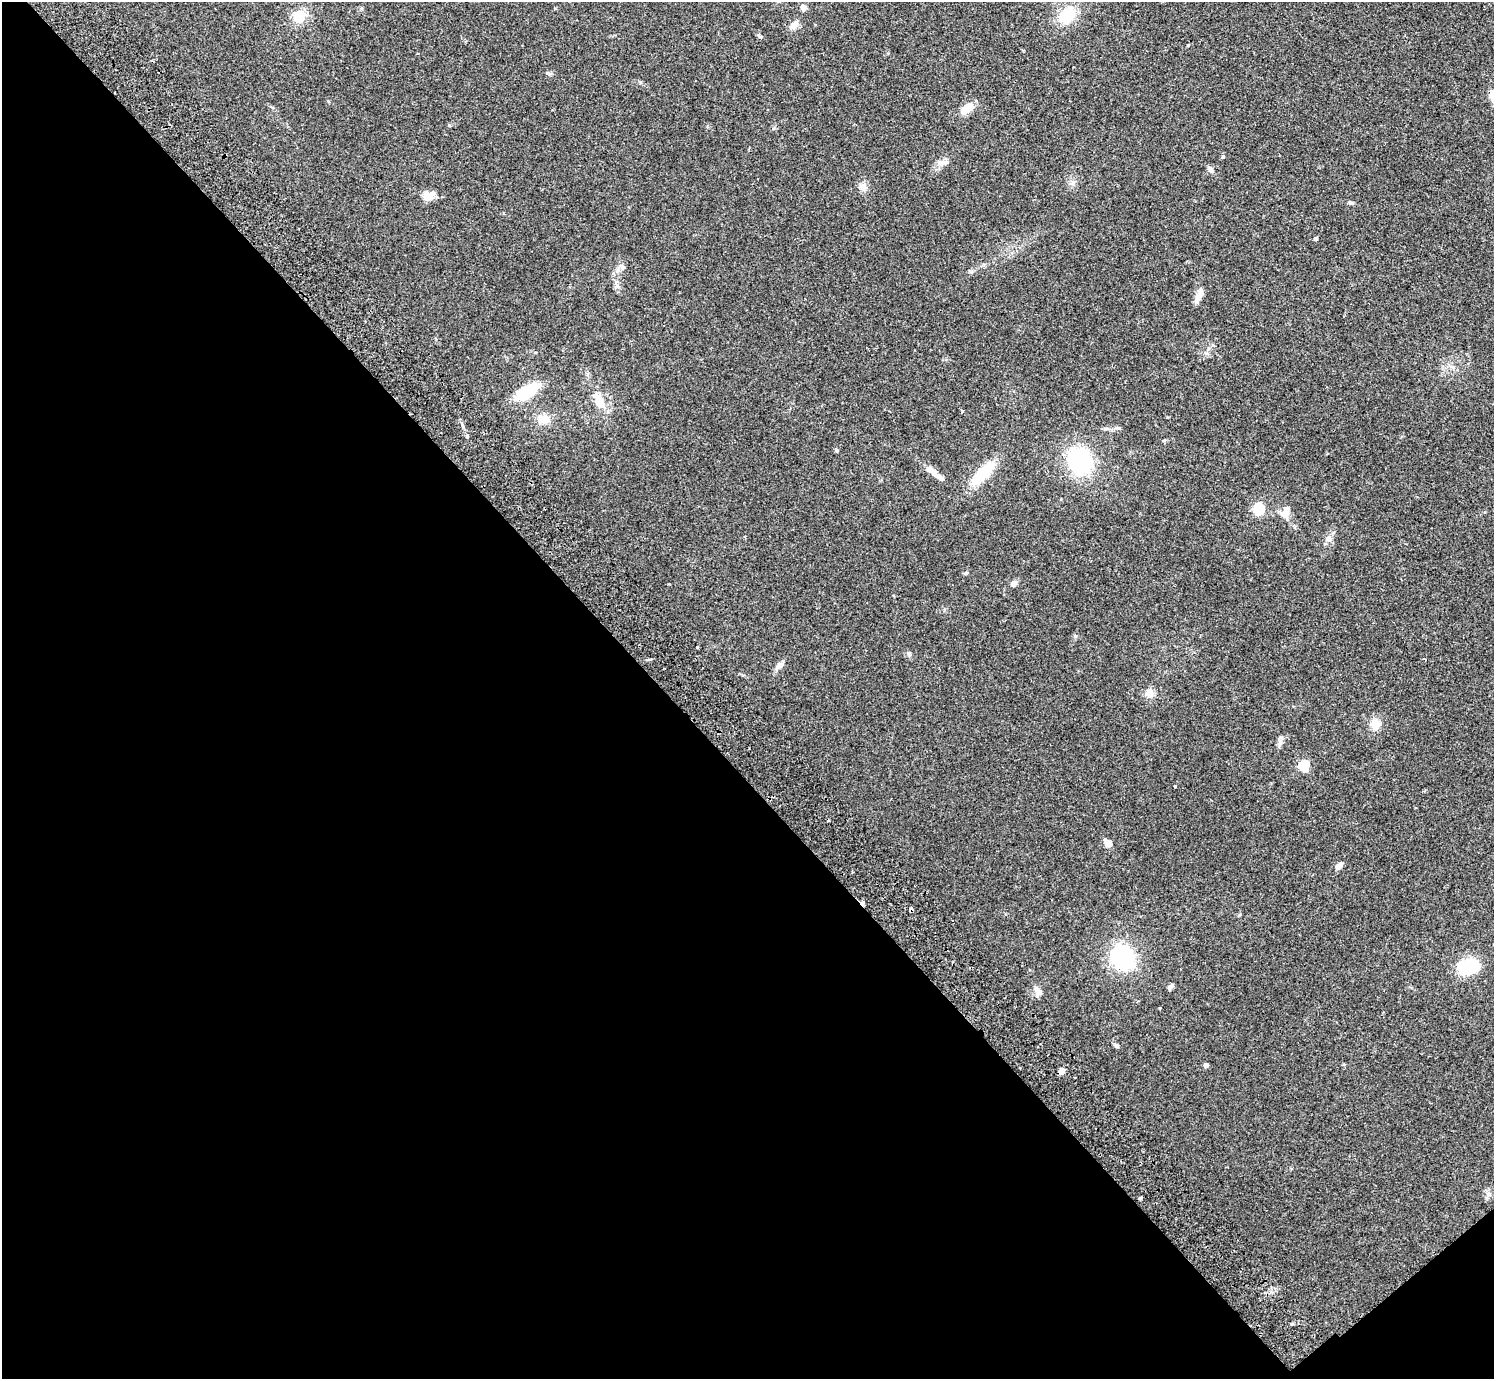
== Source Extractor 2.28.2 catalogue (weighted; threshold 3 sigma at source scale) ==
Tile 14 of 4 x 4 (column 2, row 4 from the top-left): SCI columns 1539-3030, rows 203-1579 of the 6062 x 6050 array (HDU 1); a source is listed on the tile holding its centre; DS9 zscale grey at full resolution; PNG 1496 x 1381 px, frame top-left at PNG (2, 2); no overlay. Shown black and unused: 45% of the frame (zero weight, under 2 of 3 exposures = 3% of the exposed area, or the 3 px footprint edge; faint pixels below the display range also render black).
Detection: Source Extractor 2.28.2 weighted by HDU 2 'WHT'; one run over the whole footprint, this tile lists its part. Background 0.0986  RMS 0.009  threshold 0.0404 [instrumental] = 3 sigma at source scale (4.5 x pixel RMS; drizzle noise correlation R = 1.50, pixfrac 1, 0.05/0.05 arcsec/px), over >= 5 px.
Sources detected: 51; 1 inside a brighter object's white glare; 1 cosmic-ray / hot-pixel residue — not listed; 3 inside a brighter listed object's ellipse — not listed separately; the other 46 listed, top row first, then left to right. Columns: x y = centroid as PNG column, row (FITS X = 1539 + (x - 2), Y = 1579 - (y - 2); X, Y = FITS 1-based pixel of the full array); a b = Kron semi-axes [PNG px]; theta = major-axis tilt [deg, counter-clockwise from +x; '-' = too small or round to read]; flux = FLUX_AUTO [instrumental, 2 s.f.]
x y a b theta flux
803 7 8 6 -51 3.5
1067 15 23 16 40 24
299 16 17 15 79 14
794 25 12 8 46 4.6
760 36 6 4 -31 1.3
548 73 8 4 -26 1.5
967 108 15 8 36 12
946 162 7 4 18 1.9
1210 169 8 6 -46 3.5
1073 183 7 4 -71 1.8
863 187 10 9 - 4.6
428 196 12 9 17 10
1351 203 5 5 - 1.3
1316 239 4 4 - 1.5
1200 293 15 8 82 5.3
527 391 24 11 31 33
600 402 15 14 - 11
962 411 4 3 - 1
543 419 15 11 5 10
836 450 5 4 - 1
1079 461 32 25 -69 66
931 471 19 8 -37 6.5
983 473 27 10 46 36
1259 509 5 5 - 84
1284 515 13 9 -28 5.9
1328 539 9 8 - 3.9
1013 583 8 6 34 3.6
1075 636 6 3 18 1
697 647 3 3 - 1.5
909 654 7 5 -46 1.9
779 665 12 7 38 4.2
1149 693 12 10 -10 6
1375 724 13 12 - 8.2
1280 742 13 5 86 3.1
1304 766 5 5 - 67
1175 786 4 3 - 0.72
1108 843 13 7 -39 3.6
1339 866 9 6 37 4.7
911 908 4 3 - 7.2
1123 957 17 15 -54 110
1467 967 17 12 7 50
1170 987 8 4 49 2.5
1037 991 16 8 -73 5
1116 1045 7 5 -45 1.8
1206 1065 4 4 - 4.1
1061 1071 4 4 - 9.1
Overlapping masked pixels (flux is a lower limit): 1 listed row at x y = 911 908
Unlisted compact peaks at least as high as the median listed source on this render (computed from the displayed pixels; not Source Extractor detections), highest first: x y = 1223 157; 966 573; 467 436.